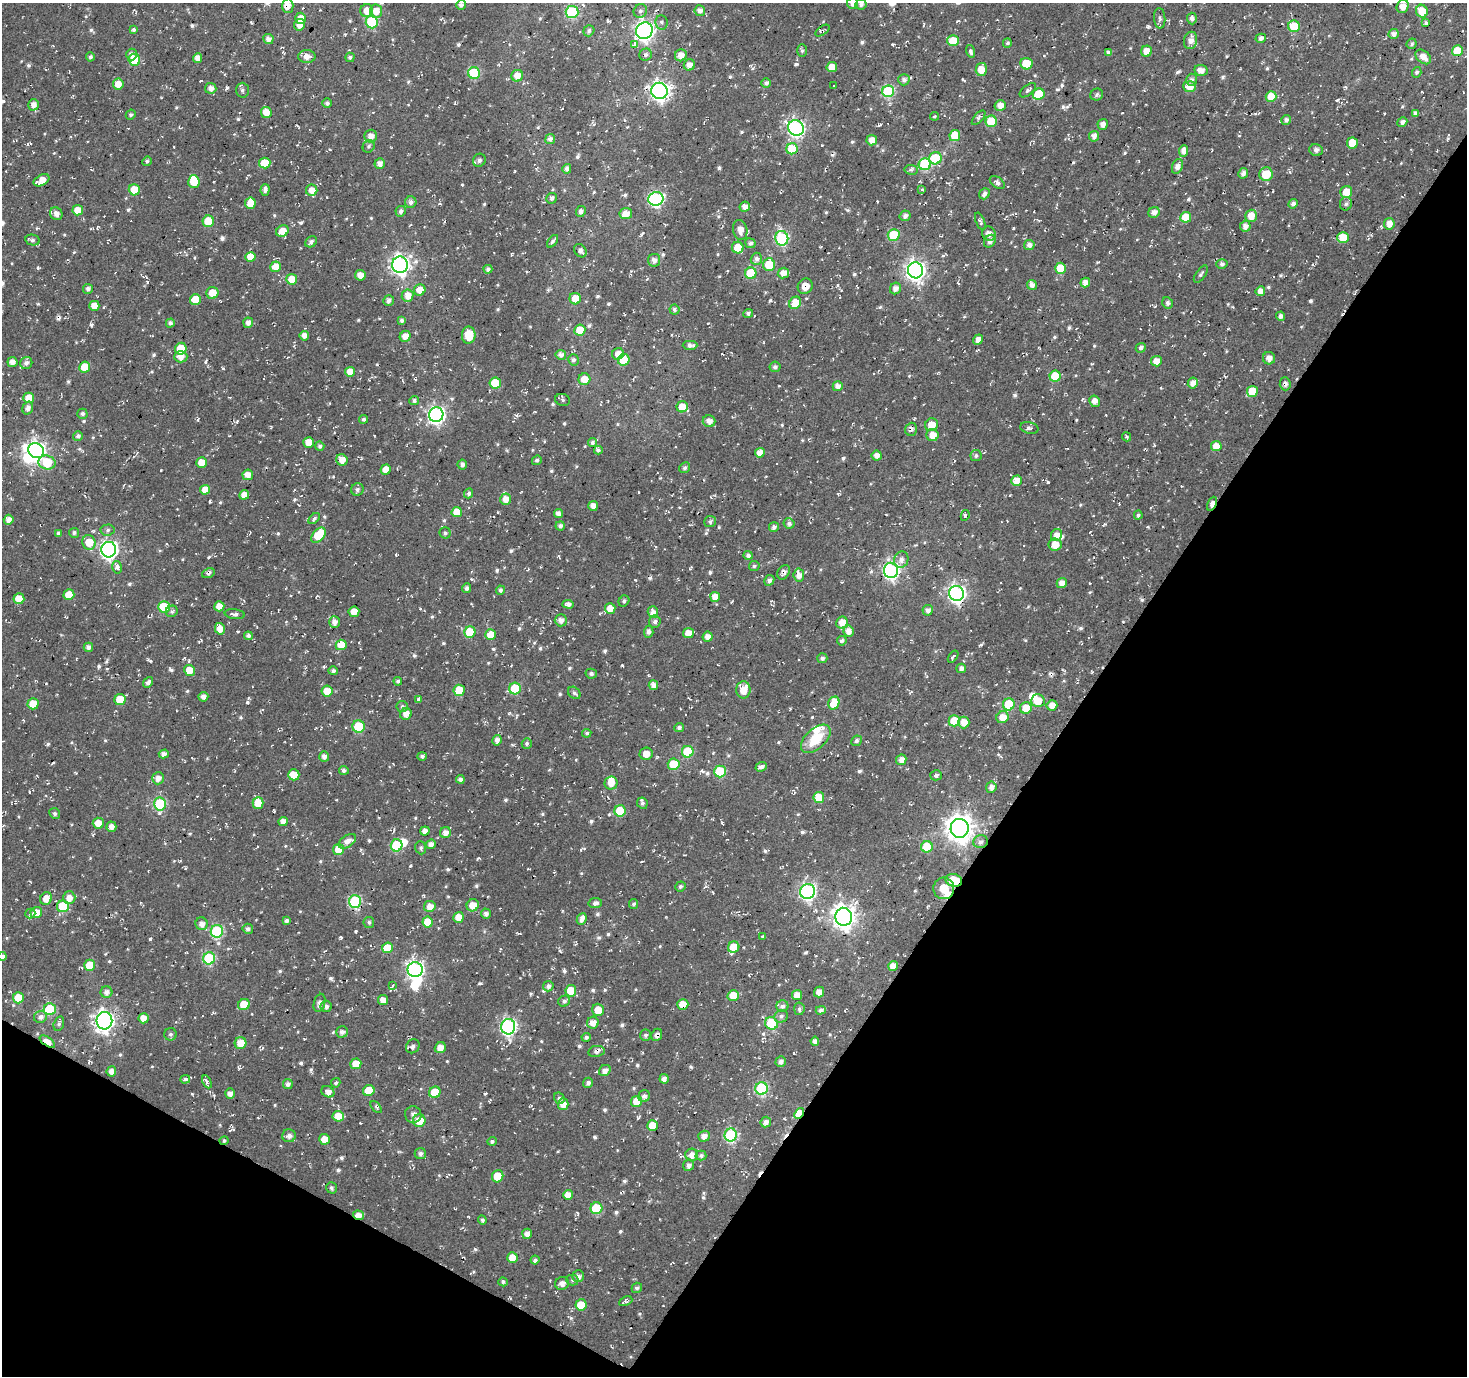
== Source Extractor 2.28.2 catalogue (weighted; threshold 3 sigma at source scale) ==
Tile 15 of 4 x 4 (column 3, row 4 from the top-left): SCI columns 2934-4398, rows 255-1628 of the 5863 x 5936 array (HDU 1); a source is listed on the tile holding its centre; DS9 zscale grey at full resolution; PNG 1469 x 1378 px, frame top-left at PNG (2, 3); each listed source drawn as its Kron ellipse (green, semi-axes under 4 px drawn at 4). Shown black and unused: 32% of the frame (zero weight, under 2 of 3 exposures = <1% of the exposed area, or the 3 px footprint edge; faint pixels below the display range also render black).
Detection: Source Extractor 2.28.2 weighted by HDU 2 'WHT'; one run over the whole footprint, this tile lists its part. Background -0.00386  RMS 0.0082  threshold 0.037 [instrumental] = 3 sigma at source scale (4.5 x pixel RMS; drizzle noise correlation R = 1.50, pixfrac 1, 0.0396/0.0396 arcsec/px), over >= 5 px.
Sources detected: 940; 7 inside a brighter object's white glare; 26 cosmic-ray / hot-pixel residue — neither listed nor drawn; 7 inside a brighter listed object's ellipse — not listed separately; of the other 900, all 500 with FLUX_AUTO >= 1.7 (the completeness limit of this list) listed and drawn (400 fainter detections not listed), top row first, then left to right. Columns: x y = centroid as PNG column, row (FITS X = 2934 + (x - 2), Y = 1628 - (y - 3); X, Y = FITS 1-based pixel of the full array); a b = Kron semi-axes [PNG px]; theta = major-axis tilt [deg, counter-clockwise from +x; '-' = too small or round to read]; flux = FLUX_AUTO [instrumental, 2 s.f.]
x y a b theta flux
852 3 6 5 - 4.6
861 4 6 5 - 2.9
461 5 5 4 - 3.3
288 6 7 5 -87 7.4
1403 6 7 6 - 7.8
367 11 6 6 - 9
376 11 7 6 - 8.9
640 11 7 6 - 2.3
700 11 5 5 - 4.4
1422 11 6 5 - 14
572 12 6 6 - 76
301 18 5 5 - 8.3
1160 18 10 5 -87 2.3
1192 19 6 5 - 3
372 22 6 6 - 58
662 23 7 6 - 2.4
1426 23 4 4 - 1.8
299 25 6 5 - 8
1294 26 6 5 - 28
134 30 4 4 - 2
589 31 6 5 - 2.4
644 31 8 8 - 380
823 31 8 3 33 1.8
1394 34 5 5 - 4.3
1261 38 5 4 - 3.6
268 39 5 5 - 4.5
1191 40 9 6 77 5.9
953 41 6 5 - 18
1007 43 5 4 - 1.8
635 44 4 3 - 40
1412 44 5 5 - 2.2
802 51 6 5 - 1.7
971 51 6 4 -71 2.8
1146 51 5 5 - 8.3
1457 51 5 5 - 22
1109 52 4 4 - 2.6
132 54 6 5 - 4.1
646 55 6 6 - 2.8
681 55 6 6 - 6.9
90 57 4 4 - 2.1
307 57 8 6 0 6.4
350 57 5 4 - 1.7
1423 57 9 6 -42 7.7
198 58 5 4 - 6.1
134 60 6 6 - 30
1026 64 6 5 - 20
689 65 5 5 - 6.6
832 67 5 5 - 9.9
981 69 6 5 - 12
1201 70 7 5 -11 5.7
1417 72 5 4 - 2.1
474 73 6 6 - 60
517 76 6 5 - 9
904 80 5 5 - 3.4
1192 80 6 5 - 2.7
766 83 5 4 - 2.7
118 84 5 5 - 8.5
833 85 3 3 - 5.3
1189 87 6 5 - 9.1
211 88 5 5 - 5.4
242 90 7 6 - 2.4
1028 90 9 5 38 2.1
659 91 8 8 - 360
888 91 6 6 - 86
1039 94 6 5 - 26
1097 95 6 6 - 2
1271 96 5 5 - 16
327 103 5 4 - 2.4
33 105 5 5 - 4.4
1000 105 5 5 - 6.7
266 112 5 5 - 10
1416 113 4 4 - 3.3
131 115 5 4 - 1.7
935 116 4 3 - 1.7
979 118 9 4 48 1.9
1286 120 5 5 - 2.9
991 121 6 5 - 37
1402 122 5 4 - 3.3
1103 124 5 5 - 4.1
796 128 8 7 - 200
955 135 5 5 - 24
371 136 6 6 - 6.2
1094 136 5 5 - 4.9
550 139 5 5 - 3.7
872 140 5 5 - 7.6
1352 143 5 5 - 21
369 146 6 5 - 1.8
792 149 5 5 - 30
1316 150 7 5 -20 2.8
1183 151 6 4 87 4.8
935 158 6 6 - 34
479 160 7 6 - 2.8
147 161 5 4 - 1.7
265 163 6 5 - 16
380 164 5 5 - 5.1
925 164 6 6 - 71
1177 166 8 5 70 4.8
567 169 4 4 - 3.3
911 170 6 5 - 2
1243 173 5 5 - 3.2
1266 174 7 6 - 19
42 180 8 5 28 8.5
194 182 6 5 - 18
997 182 8 5 -37 3.3
134 190 5 5 - 19
265 190 6 4 85 3.2
312 190 6 5 - 7.1
922 190 3 3 - 2.7
1346 192 6 6 - 15
985 194 6 5 - 3.4
552 198 5 5 - 1.8
656 199 7 6 - 160
411 202 6 6 - 3.7
250 203 5 5 - 11
1293 204 5 4 - 2.9
1346 204 7 6 - 2.4
745 207 5 5 - 6
78 210 5 5 - 10
401 211 5 5 - 2.9
581 211 6 5 - 3
1154 212 6 5 - 5.1
56 214 7 6 - 4.9
626 214 6 5 - 8.2
905 216 5 5 - 3.5
1251 216 6 5 - 11
1186 217 5 5 - 17
208 221 6 5 - 25
980 221 9 4 -69 2
1389 224 6 5 - 7.2
1245 226 5 5 - 5.1
740 230 10 7 -81 5.4
282 231 6 5 - 10
989 234 7 6 - 4.6
894 235 6 5 - 37
782 238 7 6 - 96
1343 238 6 5 - 17
32 240 7 5 -11 2
553 241 7 3 53 2.1
990 241 7 5 49 4.1
311 242 6 5 - 3.2
750 243 5 5 - 2.9
1029 245 5 5 - 3.5
738 248 6 5 - 16
580 251 7 5 -51 3.7
250 257 5 5 - 12
756 259 6 5 - 3.6
654 260 6 6 - 4.4
1222 264 5 5 - 2
400 265 8 8 - 320
769 265 6 6 - 26
275 267 5 5 - 11
1060 268 5 5 - 20
488 269 4 4 - 2.4
915 270 8 7 - 370
751 273 6 5 - 31
783 273 6 5 - 7.4
1201 274 10 5 55 2.1
360 275 5 5 - 6.4
292 279 5 5 - 12
1085 283 5 4 - 6.5
1032 285 5 4 - 4.8
805 286 8 7 - 8.6
895 288 6 5 - 4.7
88 289 5 5 - 2.9
420 290 6 5 - 9
1260 291 5 4 - 6.5
212 293 6 6 - 11
408 296 6 6 - 9.7
195 299 5 5 - 16
575 299 6 5 - 12
389 301 5 5 - 2.7
795 303 6 5 - 17
1168 303 6 5 - 2.4
94 306 5 5 - 9.1
674 309 5 5 - 1.9
748 313 5 4 - 1.9
1280 316 4 4 - 3.4
402 320 4 3 - 2.3
170 323 4 4 - 2.8
248 323 5 5 - 4.1
580 330 5 5 - 15
469 335 8 7 - 17
304 336 5 5 - 5.7
405 336 6 5 - 6.2
978 340 5 4 - 5.1
690 345 7 4 0 3.2
1141 348 5 4 - 2.5
181 349 6 5 - 25
618 354 6 5 - 6.3
561 355 5 5 - 3.9
181 357 6 5 - 6.2
1269 358 6 6 - 4.4
573 360 6 5 - 2.5
624 360 6 5 - 17
1156 361 5 5 - 8.6
12 362 5 5 - 5.9
26 363 6 6 - 3.6
85 367 5 5 - 16
775 367 5 5 - 2.5
350 372 5 5 - 8
1055 376 5 5 - 22
584 379 6 6 - 9.5
495 383 6 5 - 25
1193 383 5 5 - 5.7
1285 384 6 5 - 2.9
838 386 5 5 - 5
1252 391 5 5 - 21
29 398 5 5 - 12
563 400 7 6 - 1.9
414 401 5 4 - 2.4
1094 401 6 5 - 6.5
682 407 5 5 - 13
28 408 6 5 - 3.6
82 414 5 5 - 2.5
436 415 7 7 - 250
364 419 4 4 - 1.8
709 421 6 6 - 5.3
932 425 6 6 - 10
1029 428 9 5 -12 3.3
911 429 6 5 - 3
933 435 6 6 - 9.4
78 436 5 5 - 2.7
1126 437 4 3 - 2.3
592 442 4 4 - 1.8
309 443 5 5 - 10
320 446 5 4 - 2.4
1216 446 5 5 - 9.8
598 450 4 3 - 1.9
36 451 8 7 - 310
760 453 5 4 - 8.6
877 456 5 5 - 5.4
976 456 6 5 - 1.9
342 460 6 5 - 7.9
537 460 5 4 - 1.9
47 462 9 7 -15 41
201 463 5 5 - 12
462 465 5 4 - 2.8
685 468 5 5 - 2.1
386 469 5 5 - 8.7
248 475 5 5 - 7.2
1016 481 5 5 - 9.4
357 489 6 6 - 2.4
205 490 5 5 - 10
469 493 5 4 - 2.2
244 495 5 4 - 7.8
506 499 6 5 - 7.9
1212 504 7 4 64 6.3
593 506 5 4 - 5.6
457 512 5 5 - 12
558 513 4 4 - 4
965 515 5 4 - 2
1138 515 4 3 - 1.7
314 518 6 4 41 2.1
9 520 5 5 - 5.3
710 522 6 5 - 2
789 523 5 5 - 2.5
560 526 4 4 - 3.1
774 527 5 4 - 3.2
108 530 7 5 4 2.1
58 533 4 3 - 2
74 533 5 5 - 2.2
445 533 6 5 - 1.8
318 535 9 5 49 28
1056 535 6 5 - 5.8
89 542 7 6 - 16
1055 545 6 6 - 11
109 550 8 7 - 290
748 555 4 4 - 2.7
901 560 8 7 - 4.2
754 566 5 5 - 1.8
117 567 6 4 -77 5.6
891 570 7 7 - 230
784 572 8 5 60 3.3
208 573 7 4 23 2.7
799 575 6 5 - 6.8
769 580 5 5 - 2.4
1062 583 5 5 - 6.6
466 588 5 4 - 2.8
501 590 4 4 - 2.4
956 593 7 7 - 260
69 595 5 5 - 14
715 597 5 5 - 8.8
19 599 5 5 - 14
624 601 6 5 - 2.1
568 604 6 4 -4 3.4
219 606 5 5 - 8.2
164 607 6 5 - 36
610 608 5 5 - 9.5
928 610 5 5 - 3.9
172 611 6 5 - 1.9
354 612 5 5 - 9.4
653 612 6 5 - 7
235 614 10 5 -8 3.4
561 620 6 6 - 5.4
334 622 6 5 - 4.6
655 622 6 6 - 3.1
842 622 6 5 - 8.5
220 629 6 5 - 9.4
849 631 5 5 - 6.5
470 632 6 5 - 29
649 632 6 5 - 2.7
688 633 5 5 - 9.3
491 635 5 5 - 16
248 636 4 4 - 3.1
708 637 5 5 - 6.3
842 641 5 4 - 2.4
341 645 5 5 - 14
88 647 5 4 - 3.7
953 657 7 4 56 2.1
822 658 5 5 - 2.6
961 668 5 4 - 3.5
189 670 6 5 - 13
333 671 5 4 - 2.3
591 674 5 5 - 2.3
398 681 4 4 - 1.8
148 682 6 4 52 2.9
653 685 5 4 - 4.7
515 689 6 5 - 40
459 690 6 5 - 29
743 690 8 7 - 12
327 691 5 5 - 12
574 693 7 5 -43 2.2
203 697 5 4 - 4.7
419 699 4 3 - 2.9
120 700 5 5 - 19
1038 701 7 6 - 16
834 703 6 5 - 27
33 704 5 5 - 15
1009 704 6 6 - 43
1052 705 5 5 - 6.6
402 706 5 5 - 2.1
1026 708 6 5 - 12
406 714 6 5 - 6.5
1003 717 6 5 - 9.8
954 721 5 5 - 20
964 722 6 5 - 9.5
359 726 6 6 - 32
679 728 5 4 - 2.6
587 733 4 4 - 1.8
816 739 18 10 42 22
497 740 5 4 - 4.1
856 741 5 5 - 2.3
527 743 5 5 - 2
688 752 6 5 - 35
164 754 5 4 - 4
646 754 6 6 - 6.8
324 756 5 5 - 4.6
422 756 5 4 - 2.2
901 760 5 5 - 5.9
674 764 6 5 - 30
761 767 6 4 21 3.3
344 770 5 4 - 2.5
720 771 6 6 - 33
294 775 6 5 - 13
936 775 6 5 - 2.1
158 778 6 5 - 5.3
460 779 4 4 - 3.1
611 783 7 6 - 8.6
991 787 5 5 - 4.9
819 798 6 5 - 21
258 803 6 5 - 16
642 803 6 5 - 2.1
160 804 6 6 - 70
620 811 5 5 - 31
55 813 5 5 - 2
283 821 5 4 - 4.9
98 823 5 5 - 10
111 827 5 5 - 5.3
960 828 9 9 - 890
425 831 5 4 - 5.2
445 833 6 5 - 5.3
347 841 10 5 34 5.6
980 842 7 6 - 3
431 844 5 4 - 4.9
397 845 6 6 - 45
927 847 6 5 - 36
421 848 6 5 - 1.9
339 849 5 5 - 14
954 880 8 6 -14 27
680 886 5 5 - 2
944 888 10 10 - 42
807 891 7 7 - 200
46 898 6 5 - 7.9
69 898 6 6 - 6.7
355 901 6 6 - 84
595 903 7 5 11 3.2
634 904 5 4 - 2
473 905 6 6 - 9.5
63 906 6 6 - 35
430 906 6 5 - 6.7
36 912 6 5 - 11
30 913 5 4 - 1.9
486 914 5 4 - 2.4
459 917 5 5 - 9.8
844 917 9 8 - 620
582 919 6 4 66 4.9
287 921 4 4 - 2.9
369 922 5 5 - 2
427 922 5 5 - 16
202 924 6 6 - 5
248 929 5 5 - 2.9
217 931 6 6 - 80
763 936 4 3 - 6.6
734 947 6 5 - 17
387 948 5 5 - 21
2 957 4 4 - 3.5
209 958 6 6 - 70
90 965 5 5 - 18
893 966 5 5 - 7.6
415 970 7 7 - 260
392 986 3 3 - 5.3
548 986 5 5 - 3.2
571 991 5 5 - 16
106 992 6 6 - 4.1
819 992 5 5 - 6.3
797 995 5 5 - 8.2
733 996 6 5 - 15
18 998 5 5 - 19
383 1000 5 5 - 6.9
564 1001 6 5 - 2.5
320 1003 9 5 76 4.3
683 1004 5 5 - 15
244 1005 6 5 - 18
326 1006 6 5 - 2.8
782 1006 6 6 - 3.1
50 1009 6 6 - 51
799 1009 6 5 - 2
598 1010 6 6 - 8.4
821 1010 5 4 - 3.4
781 1016 7 6 - 2.6
40 1017 6 6 - 3.8
143 1018 5 5 - 7.4
104 1021 8 8 - 390
593 1023 6 6 - 6.8
771 1023 6 6 - 54
59 1024 7 5 73 2.1
508 1027 8 7 - 200
342 1032 6 5 - 3.9
171 1034 6 6 - 2.4
645 1035 6 5 - 2
657 1035 6 5 - 3.4
586 1037 4 4 - 2.6
815 1041 4 4 - 3.8
47 1042 9 4 -34 25
240 1043 6 6 - 14
413 1046 7 6 - 3
440 1048 6 5 - 6.6
596 1051 8 5 10 3.3
781 1062 5 5 - 3.4
356 1064 5 5 - 10
111 1071 5 5 - 5.4
605 1071 6 5 - 4.8
185 1079 5 3 - 3.3
664 1079 5 4 - 4.4
207 1082 7 3 -64 2.9
336 1083 5 4 - 1.7
588 1083 5 5 - 2.9
288 1084 5 5 - 3
761 1088 6 6 - 79
369 1091 6 5 - 20
328 1092 7 5 -29 5.9
435 1092 6 5 - 23
230 1093 5 5 - 4.7
644 1096 6 5 - 2.7
559 1098 6 5 - 2.4
637 1101 5 5 - 15
563 1104 5 5 - 8.7
376 1107 7 4 -49 1.8
799 1113 6 4 50 24
413 1115 8 8 - 3.9
338 1116 5 5 - 15
419 1121 6 6 - 14
766 1122 5 5 - 4
652 1125 5 5 - 12
731 1135 6 6 - 84
289 1136 7 6 - 3.9
704 1136 5 5 - 4.9
324 1139 5 5 - 9.2
224 1141 4 4 - 1.8
492 1141 5 4 - 2
420 1154 5 5 - 3.1
692 1155 6 6 - 6.4
701 1155 5 5 - 2.2
689 1165 5 5 - 3.5
498 1176 6 5 - 17
331 1188 6 5 - 2
568 1195 5 4 - 8.3
596 1208 6 6 - 35
358 1215 5 4 - 7.3
482 1220 4 4 - 2.2
527 1234 5 5 - 5.6
512 1258 5 5 - 11
535 1260 4 4 - 2.3
578 1276 6 6 - 3.6
572 1280 6 5 - 1.9
503 1282 5 4 - 2
562 1283 7 6 - 4.6
637 1288 5 5 - 2
626 1301 7 4 25 2.3
581 1305 5 5 - 19
Overlapping masked pixels (flux is a lower limit): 16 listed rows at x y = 288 6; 792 149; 989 234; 805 286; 911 429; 1212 504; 784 572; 956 593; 960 828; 954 880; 683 1004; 657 1035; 47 1042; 799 1113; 224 1141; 358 1215
Isophote crosses this tile's border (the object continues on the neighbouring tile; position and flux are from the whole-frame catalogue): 6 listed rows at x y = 852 3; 861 4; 461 5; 288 6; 1403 6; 2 957